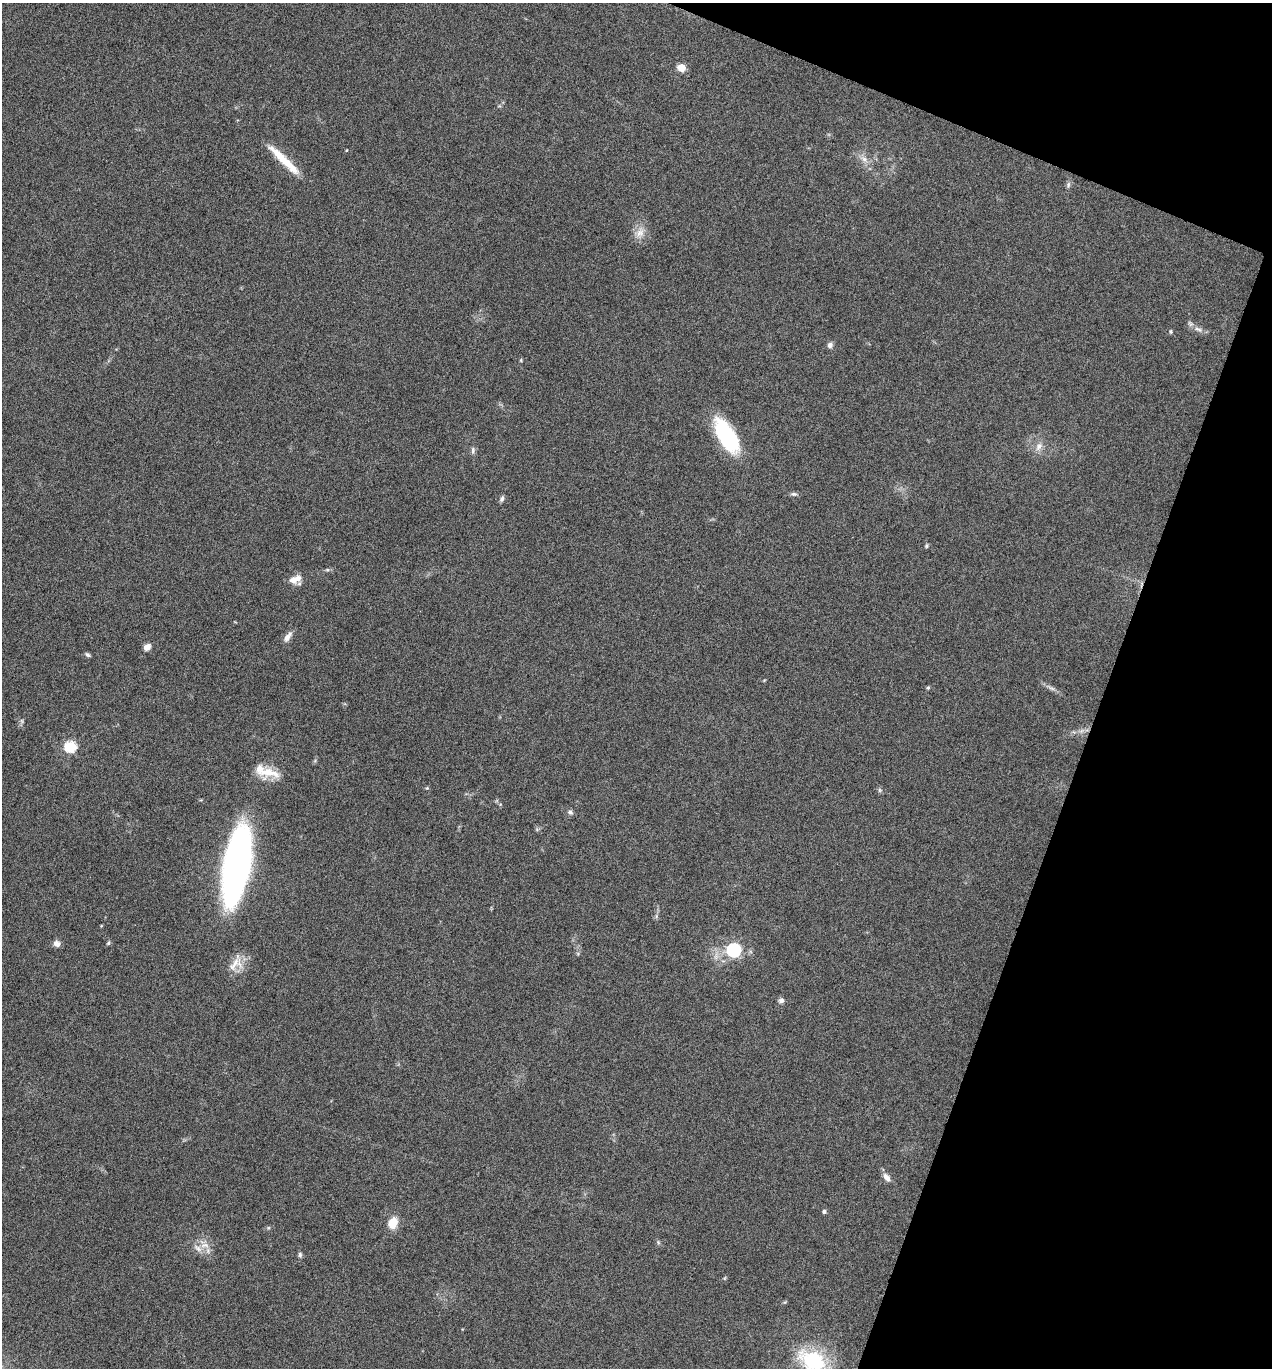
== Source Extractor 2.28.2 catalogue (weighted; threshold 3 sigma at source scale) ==
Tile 8 of 4 x 4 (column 4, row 2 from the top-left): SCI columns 4080-5349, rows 2736-4101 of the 5488 x 5474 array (HDU 1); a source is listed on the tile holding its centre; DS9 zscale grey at full resolution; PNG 1274 x 1370 px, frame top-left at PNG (2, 3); no overlay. Shown black and unused: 18% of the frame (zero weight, under 5 of 9 exposures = <1% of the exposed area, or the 3 px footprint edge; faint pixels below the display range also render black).
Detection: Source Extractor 2.28.2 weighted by HDU 2 'WHT'; one run over the whole footprint, this tile lists its part. Background 0.171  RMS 0.0059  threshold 0.024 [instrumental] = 3 sigma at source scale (4.09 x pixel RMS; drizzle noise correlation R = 1.36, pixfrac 0.8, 0.05/0.05 arcsec/px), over >= 5 px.
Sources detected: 44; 2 inside a brighter listed object's ellipse — not listed separately; the other 42 listed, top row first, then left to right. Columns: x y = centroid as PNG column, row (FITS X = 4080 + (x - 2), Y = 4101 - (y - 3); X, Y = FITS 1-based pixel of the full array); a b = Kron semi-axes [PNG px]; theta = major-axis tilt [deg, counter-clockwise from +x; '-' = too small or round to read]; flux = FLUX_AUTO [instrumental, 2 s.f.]
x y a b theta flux
681 67 5 5 - 16
347 150 4 3 - 0.43
864 159 9 7 -16 2.7
284 160 49 8 -44 15
1068 185 8 4 89 1.2
640 233 13 9 49 4.7
1198 329 12 5 -20 2.5
1171 332 5 5 - 0.8
830 345 7 6 - 2
521 360 6 3 73 0.57
726 436 37 16 -60 49
1039 446 12 8 55 3.5
473 450 11 5 88 1.5
794 494 8 5 -8 1.3
502 499 8 5 73 1.4
926 546 5 5 - 0.85
327 570 6 4 17 0.84
293 580 12 10 -17 4.2
287 637 13 6 57 3.2
147 647 9 6 41 3
87 655 7 5 -38 1.1
928 687 4 4 - 0.72
1052 688 11 4 -22 1.7
22 721 7 4 -72 0.9
70 747 6 5 - 51
266 772 32 12 -17 11
427 788 4 4 - 0.58
879 790 7 4 -90 0.88
570 812 8 5 -21 1.4
237 866 62 19 80 260
108 943 6 4 46 0.73
57 944 8 6 -23 3
734 950 6 6 - 100
234 964 31 9 57 6.7
781 1000 8 6 50 1.8
887 1177 12 7 -54 3.1
824 1211 4 4 - 1.5
393 1223 13 10 68 7.9
658 1242 6 4 -48 0.83
205 1245 14 7 0 4
300 1255 7 5 -89 1.1
813 1361 36 25 -27 38
Isophote crosses this tile's border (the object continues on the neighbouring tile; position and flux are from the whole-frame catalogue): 1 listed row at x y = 813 1361